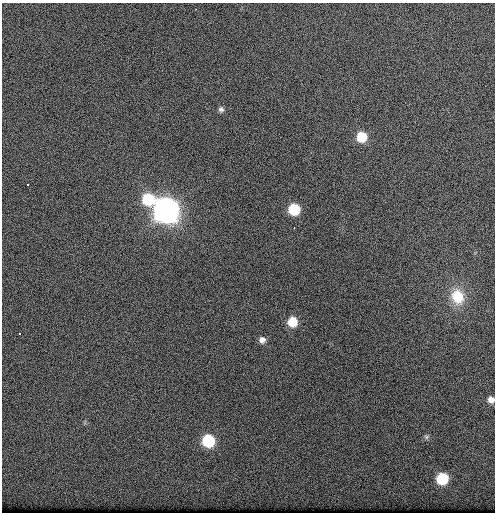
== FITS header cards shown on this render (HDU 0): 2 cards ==
NAXIS1  =                  493  /
NAXIS2  =                  510  /

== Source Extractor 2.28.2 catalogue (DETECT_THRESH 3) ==
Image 493 x 510 px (HDU 0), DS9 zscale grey, 1 PNG px = 1 image px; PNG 497 x 514 px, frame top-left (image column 1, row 510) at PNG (2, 3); no overlay
Background 40.2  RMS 2.2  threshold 6.47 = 3 sigma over >= 5 px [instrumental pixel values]
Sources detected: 16; all 16 listed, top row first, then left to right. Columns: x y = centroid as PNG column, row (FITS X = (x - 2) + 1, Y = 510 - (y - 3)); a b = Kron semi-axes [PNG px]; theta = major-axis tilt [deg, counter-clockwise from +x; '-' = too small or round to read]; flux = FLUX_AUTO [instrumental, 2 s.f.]
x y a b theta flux
196 9 2 2 - 95
221 109 7 6 - 410
362 137 9 9 - 3700
28 185 3 2 - 110
148 199 11 10 - 6600
294 209 8 8 - 5700
166 210 11 11 - 140000
294 227 2 2 - 120
457 296 21 17 -72 4100
292 322 9 8 - 3000
19 333 3 2 - 260
262 340 8 7 - 710
491 400 7 7 - 870
426 437 7 6 - 330
208 441 9 9 - 8200
442 478 8 8 - 6900
At the frame edge (FLAGS 8, measured only in part): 1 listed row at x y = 491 400